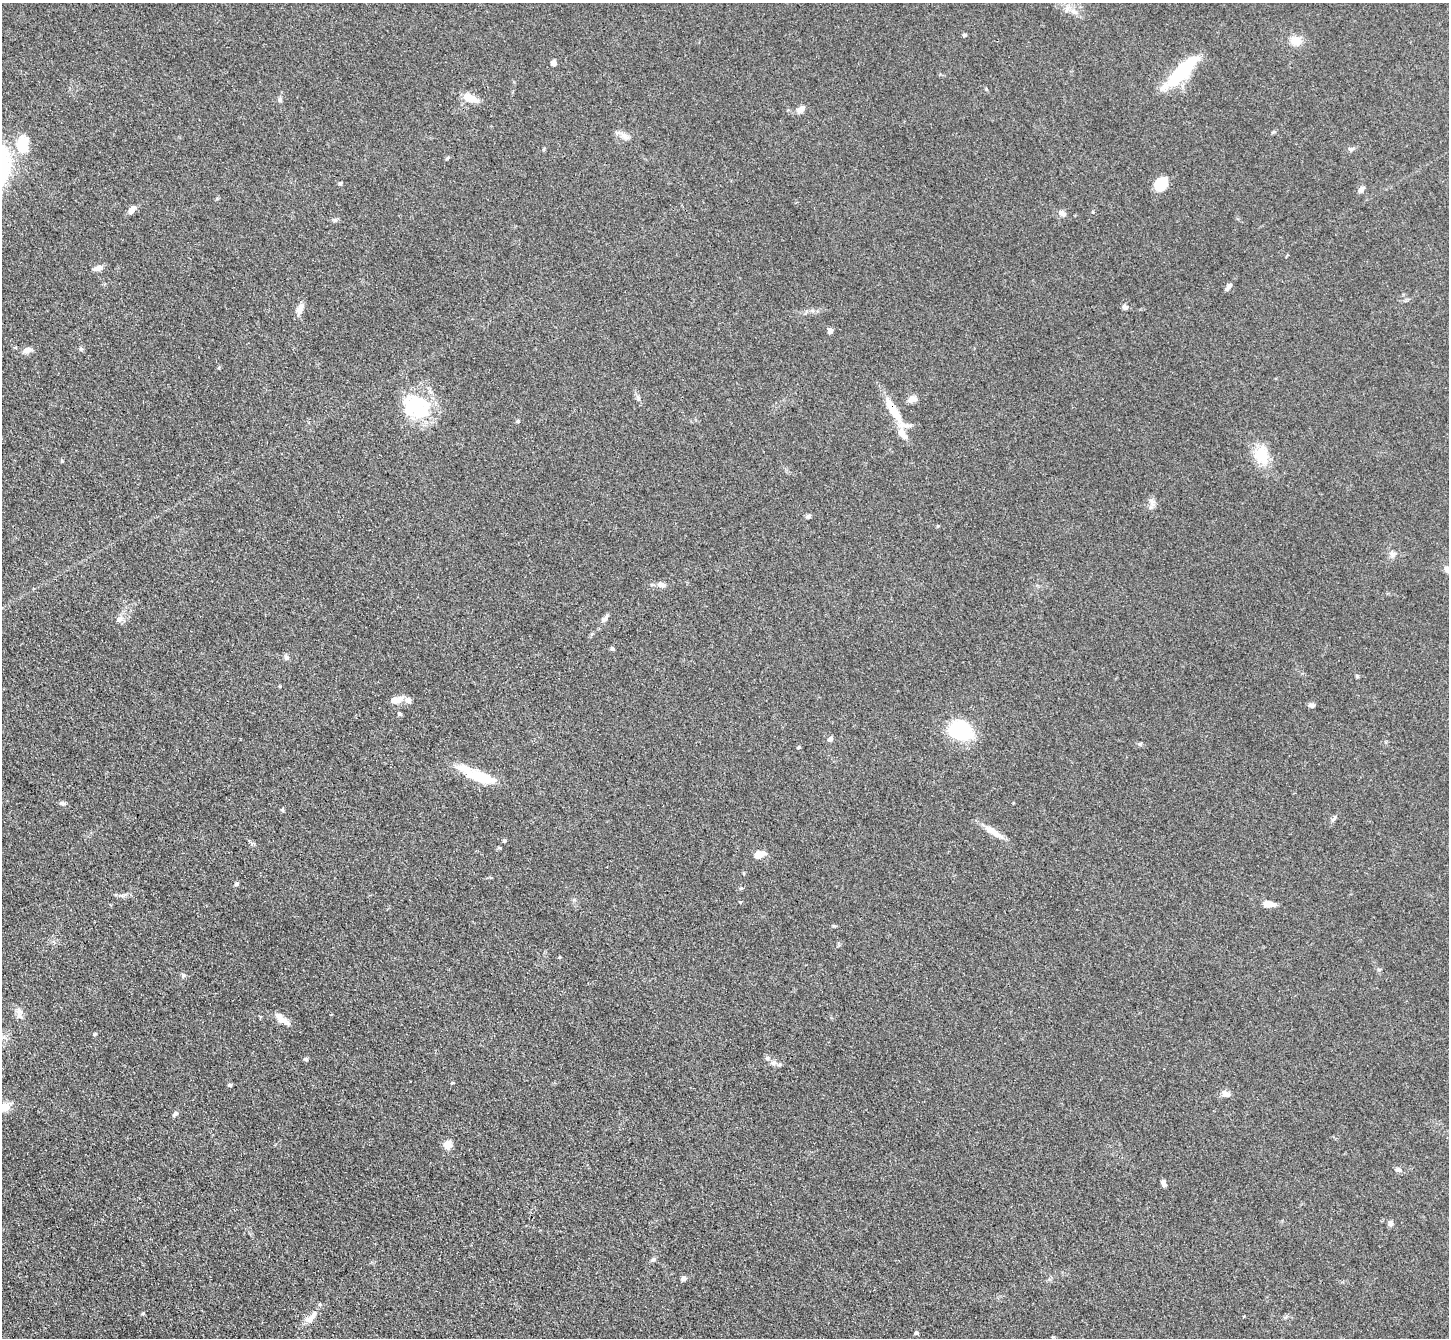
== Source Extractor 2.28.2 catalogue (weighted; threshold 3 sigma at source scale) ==
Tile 7 of 4 x 4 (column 3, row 2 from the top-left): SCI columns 2911-4357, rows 2976-4311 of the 5823 x 5815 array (HDU 1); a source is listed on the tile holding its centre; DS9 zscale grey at full resolution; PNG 1451 x 1340 px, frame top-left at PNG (2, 3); no overlay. Shown black and unused: <1% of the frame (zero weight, under 3 of 4 exposures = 2% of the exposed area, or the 3 px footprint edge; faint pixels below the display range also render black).
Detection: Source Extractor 2.28.2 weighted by HDU 2 'WHT'; one run over the whole footprint, this tile lists its part. Background 0.0654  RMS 0.0057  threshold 0.0258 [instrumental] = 3 sigma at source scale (4.5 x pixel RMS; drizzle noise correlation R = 1.50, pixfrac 1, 0.05/0.05 arcsec/px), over >= 5 px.
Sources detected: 82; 2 inside a brighter object's white glare — not listed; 7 inside a brighter listed object's ellipse — not listed separately; the other 73 listed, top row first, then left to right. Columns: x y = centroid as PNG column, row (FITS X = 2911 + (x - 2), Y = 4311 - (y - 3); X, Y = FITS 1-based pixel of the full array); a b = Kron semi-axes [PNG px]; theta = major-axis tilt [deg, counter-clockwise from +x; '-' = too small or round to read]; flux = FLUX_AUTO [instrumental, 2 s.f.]
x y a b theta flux
1074 11 8 5 -45 2.1
964 35 6 4 -20 0.81
1296 40 15 11 1 5.6
553 63 6 6 - 1.8
1181 72 48 14 45 34
471 98 21 9 -19 6.7
280 100 7 5 -88 1.1
801 109 11 7 40 2.7
624 136 12 7 -44 3.1
23 144 26 17 85 15
1351 149 8 5 10 1.4
447 158 6 4 45 0.77
340 183 6 4 -18 0.69
1161 184 15 12 45 11
1361 189 9 6 53 1.8
132 209 10 6 52 3.9
1062 213 11 7 -31 2.1
98 268 12 6 14 3
1229 286 10 5 50 1.8
1125 307 6 6 - 1.9
300 309 14 8 67 3.7
830 331 6 5 - 2.1
81 349 5 5 - 0.9
27 350 9 6 18 3.5
912 399 11 7 22 3.4
416 400 27 17 2 17
894 411 47 10 -59 14
518 421 5 4 - 0.7
1261 456 25 17 -59 14
62 461 5 3 - 0.55
1152 502 13 6 -65 2.5
808 516 7 4 -1 1
1393 554 9 8 - 2.2
1447 569 8 7 - 2.4
661 585 11 7 -7 2.8
119 619 9 7 29 2.4
605 619 9 6 59 2
612 648 6 4 -53 0.84
287 658 6 6 - 1.5
396 700 12 6 14 6.9
408 700 8 7 - 2.9
1311 705 8 5 -5 1.5
399 714 5 5 - 1.1
959 730 22 17 -18 46
830 739 7 5 41 1.7
1140 744 6 4 43 0.75
799 747 5 3 - 0.57
478 776 42 12 -20 19
62 803 8 4 -5 1.3
993 831 29 7 -32 7
504 841 5 4 - 0.67
758 855 9 8 - 4
237 884 6 5 - 1
1268 904 12 6 -8 5.7
183 975 6 4 -46 0.95
19 1014 15 8 -87 3.5
282 1019 22 7 -37 5.1
94 1034 4 4 - 0.69
306 1059 6 5 - 0.95
774 1063 9 7 -9 2.3
230 1085 6 4 -22 0.77
1226 1094 10 7 -31 3
4 1107 14 10 12 6
175 1114 7 5 30 1.3
448 1145 8 8 - 5.7
1398 1170 8 6 -16 1.7
1163 1183 7 4 -70 2.5
1390 1223 8 6 69 1.6
653 1260 8 5 61 1.1
684 1278 7 6 - 1.5
143 1313 5 4 - 0.59
310 1319 13 9 52 3.7
916 1333 5 5 - 0.88
Overlapping masked pixels (flux is a lower limit): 1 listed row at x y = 894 411
Isophote crosses this tile's border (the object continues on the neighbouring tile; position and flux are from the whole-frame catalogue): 2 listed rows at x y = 1447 569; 4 1107
Unlisted compact peaks at least as high as the median listed source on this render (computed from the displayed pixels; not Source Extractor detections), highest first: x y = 986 89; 1357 676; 282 810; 1379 970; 452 1083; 335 220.